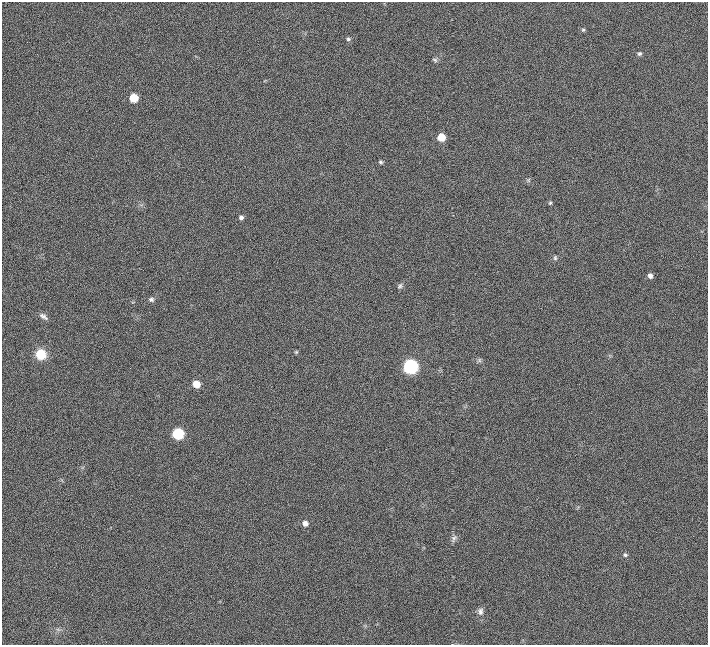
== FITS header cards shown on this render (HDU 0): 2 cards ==
NAXIS1  =                  706
NAXIS2  =                  643

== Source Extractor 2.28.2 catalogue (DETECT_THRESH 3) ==
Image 706 x 643 px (HDU 0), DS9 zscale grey, 1 PNG px = 1 image px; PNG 710 x 647 px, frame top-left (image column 1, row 643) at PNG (2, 2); no overlay
Background 0.00387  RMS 0.032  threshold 0.0955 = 3 sigma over >= 5 px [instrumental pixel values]
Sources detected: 25; all 25 listed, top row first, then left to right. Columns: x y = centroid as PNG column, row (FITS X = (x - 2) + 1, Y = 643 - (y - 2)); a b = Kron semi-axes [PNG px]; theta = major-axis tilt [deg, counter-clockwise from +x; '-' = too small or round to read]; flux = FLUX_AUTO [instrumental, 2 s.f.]
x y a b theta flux
583 30 5 4 - 2.8
348 39 5 5 - 3.8
639 54 6 5 - 4.1
435 60 8 5 -31 4.1
134 98 6 6 - 45
441 137 6 6 - 35
381 162 5 4 - 3.4
528 180 6 5 - 3.3
550 203 5 4 - 2.6
241 217 5 5 - 5.3
555 258 6 5 - 3.3
650 276 5 5 - 7.3
400 286 9 5 59 4.5
151 299 7 6 - 5
43 316 12 6 -35 7.6
296 352 5 4 - 2.3
41 354 11 11 - 38
479 360 7 4 -72 3.5
411 366 7 7 - 370
196 384 6 6 - 27
178 434 7 7 - 120
305 523 6 5 - 10
454 538 11 6 63 6
625 555 5 5 - 3.2
480 611 10 7 -85 8.1